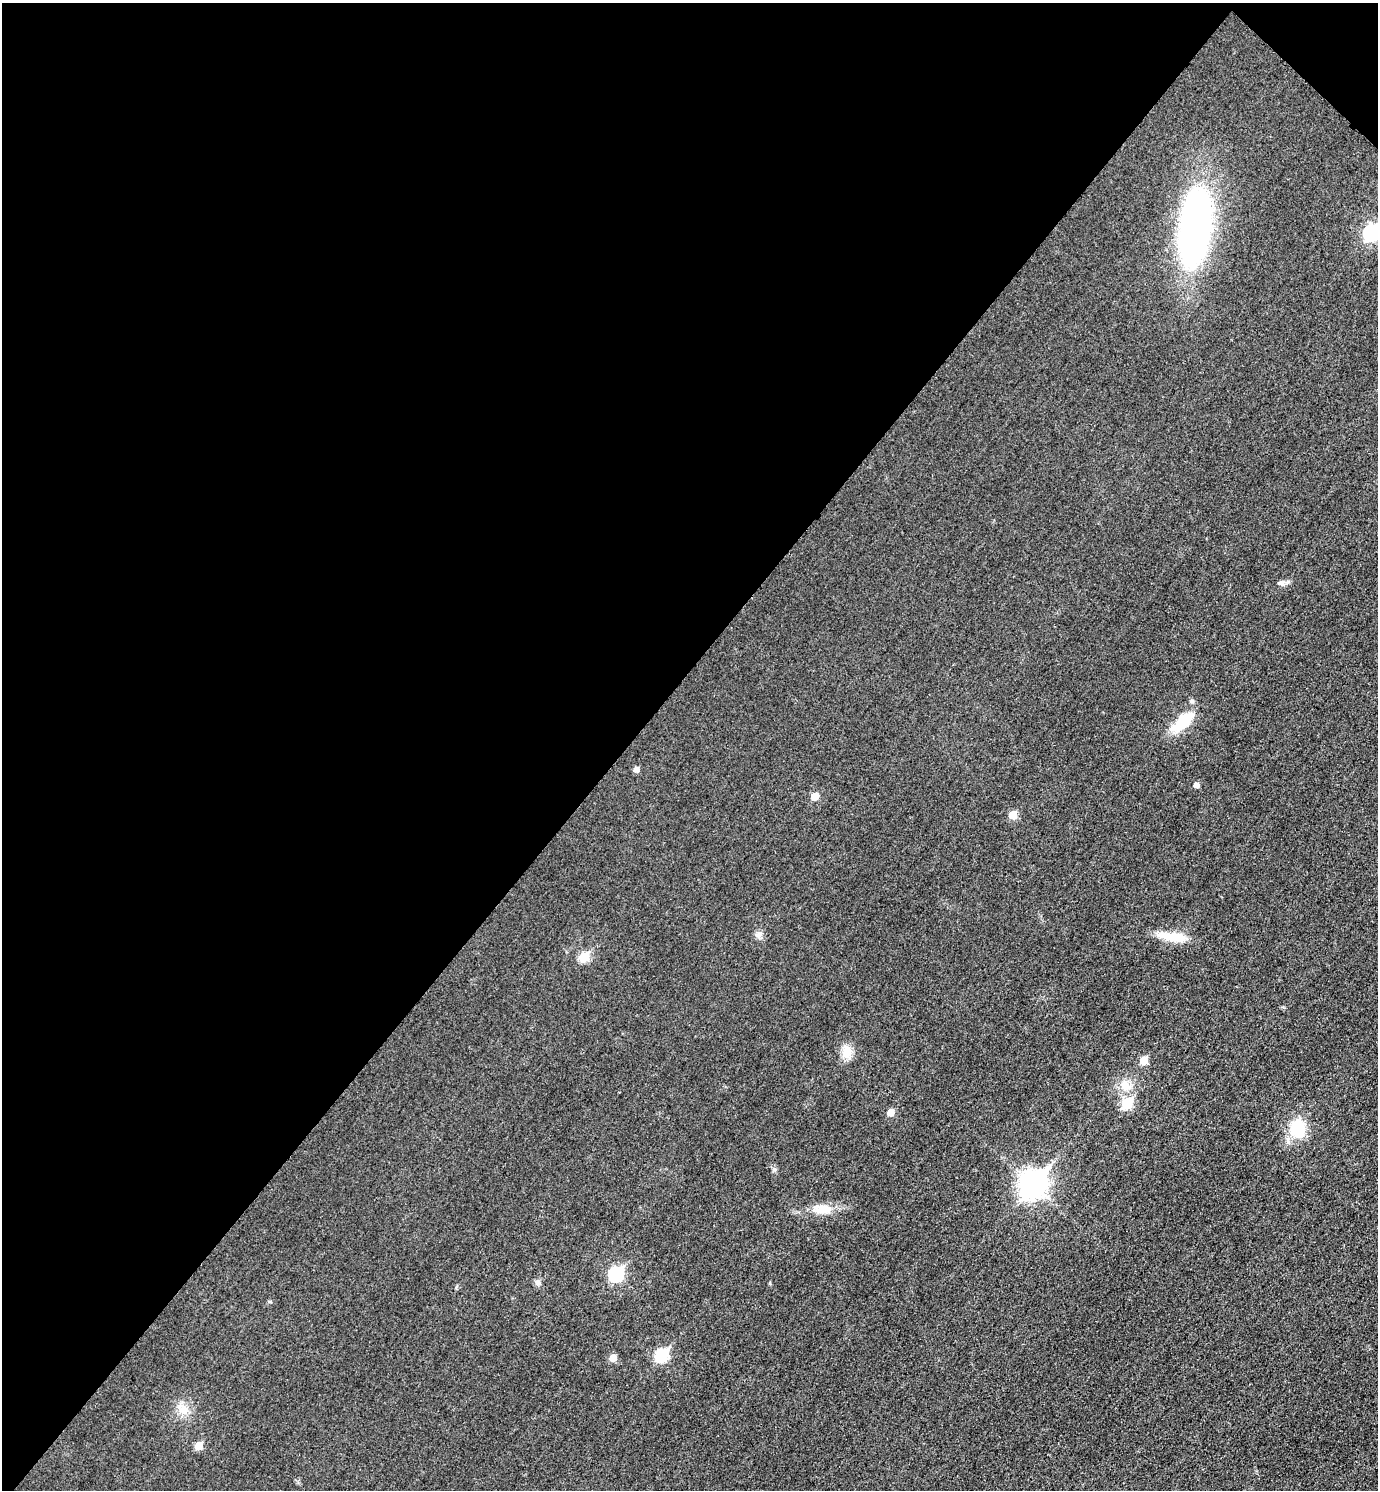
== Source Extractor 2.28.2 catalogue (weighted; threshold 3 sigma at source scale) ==
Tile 2 of 4 x 4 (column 2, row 1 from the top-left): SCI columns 1551-2926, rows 4484-5971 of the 5996 x 5995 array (HDU 1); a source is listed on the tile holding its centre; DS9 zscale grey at full resolution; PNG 1380 x 1492 px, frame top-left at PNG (2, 3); no overlay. Shown black and unused: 46% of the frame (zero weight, under 3 of 4 exposures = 2% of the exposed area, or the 3 px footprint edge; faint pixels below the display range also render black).
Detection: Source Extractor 2.28.2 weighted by HDU 2 'WHT'; one run over the whole footprint, this tile lists its part. Background 0.0261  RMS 0.0063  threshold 0.0282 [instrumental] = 3 sigma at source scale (4.5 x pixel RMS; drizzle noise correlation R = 1.50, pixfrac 1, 0.05/0.05 arcsec/px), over >= 5 px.
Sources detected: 26; all 26 listed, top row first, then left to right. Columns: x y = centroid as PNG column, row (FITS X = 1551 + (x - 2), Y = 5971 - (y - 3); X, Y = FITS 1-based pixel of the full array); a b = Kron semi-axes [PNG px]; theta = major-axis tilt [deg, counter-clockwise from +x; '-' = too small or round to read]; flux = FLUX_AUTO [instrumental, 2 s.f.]
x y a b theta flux
1195 228 76 27 83 240
1372 233 8 7 - 120
1281 583 11 5 -5 2
1183 722 35 14 42 20
636 769 5 5 - 3.2
1196 785 5 5 - 3.4
815 796 5 5 - 10
1013 815 6 5 - 13
759 935 11 8 69 2.8
1172 937 37 10 -9 15
584 957 6 6 - 20
847 1052 18 12 -83 7.9
1144 1060 6 5 - 11
1125 1085 17 13 -37 8.6
1127 1103 6 6 - 33
890 1112 6 5 - 6.6
1298 1128 16 13 -81 28
1032 1184 11 9 51 600
823 1209 26 12 -3 11
616 1274 8 7 - 87
538 1282 8 7 - 2.1
770 1283 5 3 - 0.66
662 1355 7 6 - 51
613 1358 6 5 - 7.7
183 1410 15 13 -74 8
199 1446 6 5 - 10
Isophote crosses this tile's border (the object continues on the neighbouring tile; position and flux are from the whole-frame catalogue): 1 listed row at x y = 1372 233
Unlisted compact peaks at least as high as the median listed source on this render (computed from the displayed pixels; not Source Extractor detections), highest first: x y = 774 1169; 270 1302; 456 1287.